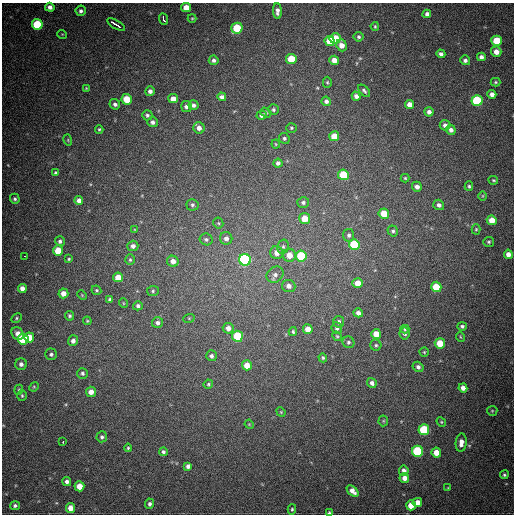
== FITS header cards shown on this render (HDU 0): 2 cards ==
NAXIS1  =                  512
NAXIS2  =                  512

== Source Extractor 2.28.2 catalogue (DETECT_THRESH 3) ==
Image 512 x 512 px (HDU 0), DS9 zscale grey, 1 PNG px = 1 image px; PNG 516 x 516 px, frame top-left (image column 1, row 512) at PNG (2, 3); each listed source drawn as its Kron ellipse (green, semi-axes under 4 px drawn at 4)
Background 719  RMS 20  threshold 61.1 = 3 sigma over >= 5 px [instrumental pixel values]
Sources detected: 174; all 174 listed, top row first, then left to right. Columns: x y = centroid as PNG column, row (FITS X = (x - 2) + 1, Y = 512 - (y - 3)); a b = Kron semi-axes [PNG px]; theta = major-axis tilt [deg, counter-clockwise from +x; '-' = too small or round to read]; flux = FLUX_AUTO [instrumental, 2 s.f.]
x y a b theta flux
50 7 5 4 - 5900
186 7 5 4 - 16000
81 11 5 5 - 3600
277 11 8 4 -87 5900
427 14 4 4 - 4700
192 18 4 4 - 1500
163 19 6 3 -67 17000
37 24 5 5 - 77000
116 25 10 3 -31 20000
375 26 4 3 - 1500
237 28 5 5 - 53000
62 34 5 3 - 1100
359 37 5 4 - 2600
335 38 5 5 - 43000
330 41 5 5 - 32000
497 41 5 5 - 40000
342 45 6 5 - 12000
496 52 5 5 - 11000
441 54 4 4 - 4500
481 57 4 4 - 5500
291 59 5 5 - 33000
214 60 5 5 - 3900
334 60 5 4 - 11000
465 60 5 5 - 4100
327 82 5 4 - 1600
495 82 5 4 - 1800
86 88 4 3 - 1300
150 91 5 4 - 4900
364 91 7 3 -46 2700
492 94 4 4 - 7300
356 96 4 4 - 6500
222 97 4 4 - 5100
127 99 5 5 - 35000
173 99 5 4 - 11000
326 101 5 4 - 5100
477 101 5 5 - 110000
115 104 5 5 - 4200
409 104 4 4 - 8500
193 105 5 5 - 4200
186 107 5 5 - 5600
273 110 5 5 - 2900
429 112 4 4 - 5500
266 113 6 4 -37 2500
147 115 5 5 - 2700
262 115 5 4 - 4900
152 122 5 5 - 4700
445 125 5 5 - 5400
199 128 6 5 - 7600
291 128 5 4 - 1900
99 129 4 4 - 1800
451 130 5 4 - 5500
334 136 5 5 - 19000
284 138 5 5 - 2700
68 140 6 3 -73 1400
276 144 4 4 - 1400
278 163 4 4 - 4000
56 173 4 4 - 3700
343 175 5 5 - 55000
405 178 4 4 - 1700
493 180 5 3 - 1700
469 186 5 4 - 2000
417 187 5 5 - 6300
483 196 4 3 - 1100
15 199 5 5 - 2800
79 200 4 4 - 6400
303 202 6 5 - 3600
192 205 6 6 - 2800
439 205 5 5 - 4400
384 214 5 5 - 24000
305 219 5 5 - 19000
492 220 5 5 - 17000
218 223 5 5 - 1900
476 229 5 4 - 1700
135 230 4 4 - 1100
393 231 5 5 - 2500
349 235 6 5 - 3300
226 238 6 6 - 6000
206 239 6 6 - 2900
60 241 5 5 - 3400
489 242 5 5 - 2200
354 244 5 5 - 69000
133 246 5 5 - 5600
283 247 7 5 76 2900
58 251 5 5 - 27000
277 253 6 6 - 9200
508 254 4 4 - 8100
289 255 6 6 - 15000
24 256 3 2 - 2200
301 256 5 5 - 78000
69 259 4 3 - 1700
130 260 5 4 - 2000
245 260 6 6 - 220000
173 261 6 5 - 8200
275 275 9 7 42 5900
118 277 5 5 - 17000
358 283 5 5 - 17000
289 286 7 6 - 6300
436 287 5 5 - 34000
22 288 4 4 - 8000
96 290 5 4 - 2100
153 291 6 5 - 2400
63 293 5 5 - 9500
82 295 5 3 - 1200
110 300 4 4 - 3600
123 303 5 3 - 1100
138 306 5 4 - 3000
358 313 4 4 - 5700
69 316 5 4 - 2500
16 318 6 4 30 1900
189 318 6 4 18 1400
87 321 4 4 - 1400
338 322 5 5 - 3800
158 323 5 5 - 4600
462 326 4 4 - 2800
228 328 5 5 - 6600
337 328 6 5 - 3400
308 329 5 5 - 13000
405 329 4 4 - 1900
293 332 4 3 - 2100
18 333 7 5 -53 10000
405 333 6 5 - 3400
376 334 5 5 - 17000
237 336 5 5 - 66000
337 336 5 4 - 1700
461 337 5 3 - 1200
29 338 5 4 - 25000
23 339 5 5 - 87000
73 341 5 5 - 5700
348 342 6 5 - 3000
440 343 5 5 - 28000
376 345 5 5 - 2600
424 352 4 4 - 1600
51 354 6 6 - 3400
211 356 5 5 - 3800
323 358 4 4 - 1800
21 364 6 6 - 5100
247 365 5 5 - 15000
418 367 5 5 - 4100
82 373 5 5 - 3400
372 383 5 4 - 5200
208 384 4 4 - 1900
34 387 5 4 - 1500
463 388 4 4 - 7800
19 390 5 4 - 1700
91 392 5 5 - 10000
22 396 5 4 - 1900
492 411 5 5 - 1600
281 412 5 4 - 1400
383 421 5 5 - 1700
441 422 5 4 - 1700
249 424 5 3 - 1200
424 430 5 5 - 79000
102 437 5 5 - 3300
63 442 3 2 - 3600
461 443 9 5 84 9200
128 448 4 4 - 1600
418 451 5 5 - 120000
163 452 4 4 - 3000
436 453 5 5 - 15000
188 466 4 4 - 4500
404 471 5 5 - 6300
504 475 4 4 - 2200
404 478 5 4 - 8800
67 482 4 4 - 4700
79 486 5 5 - 18000
448 488 4 2 - 920
353 491 7 4 -45 8200
417 502 5 4 - 10000
150 504 5 4 - 3500
411 505 5 5 - 20000
15 506 5 4 - 3100
70 508 5 4 - 12000
292 509 5 4 - 2000
329 513 3 3 - 1900
At the frame edge (FLAGS 8, measured only in part): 1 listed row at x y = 329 513